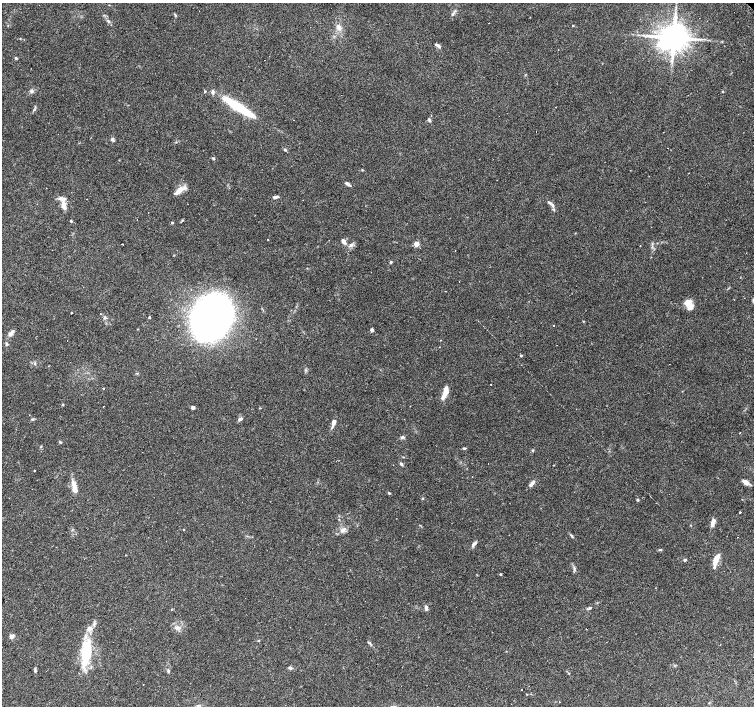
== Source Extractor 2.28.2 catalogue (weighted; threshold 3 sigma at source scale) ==
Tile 7 of 4 x 4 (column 3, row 2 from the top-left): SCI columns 3012-4514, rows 3030-4437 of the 6018 x 5993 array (HDU 1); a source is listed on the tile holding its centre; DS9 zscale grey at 2 x 2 block average (1 PNG px = mean of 2 x 2 image px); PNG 756 x 708 px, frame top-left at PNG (2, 3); no overlay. Shown black and unused: <1% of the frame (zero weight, under 2 of 3 exposures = <1% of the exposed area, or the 3 px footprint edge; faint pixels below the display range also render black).
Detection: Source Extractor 2.28.2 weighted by HDU 2 'WHT'; one run over the whole footprint, this tile lists its part. Background 0.067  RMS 0.0058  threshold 0.0263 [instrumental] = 3 sigma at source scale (4.5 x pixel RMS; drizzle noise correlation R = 1.50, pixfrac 1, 0.0396/0.0396 arcsec/px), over >= 5 px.
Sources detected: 110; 9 cosmic-ray / hot-pixel residue — not listed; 7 inside a brighter listed object's ellipse — not listed separately; the other 94 listed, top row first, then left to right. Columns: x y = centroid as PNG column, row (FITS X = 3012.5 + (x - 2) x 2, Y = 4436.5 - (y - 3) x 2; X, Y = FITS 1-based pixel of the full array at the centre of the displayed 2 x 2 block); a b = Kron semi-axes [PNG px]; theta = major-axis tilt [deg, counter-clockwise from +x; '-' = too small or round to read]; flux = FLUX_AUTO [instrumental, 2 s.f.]
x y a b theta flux
452 14 5 3 - 2.1
175 15 5 2 - 1.2
108 21 6 3 -37 2.3
573 25 3 2 - 0.79
339 27 10 5 -67 7.1
673 37 8 7 - 2400
439 46 6 4 -60 3.2
558 50 2 2 - 0.67
16 58 3 3 - 1.6
31 91 5 4 - 3.2
722 91 3 2 - 0.91
237 106 44 8 -33 58
555 107 2 2 - 0.54
429 120 5 3 - 1.9
536 132 2 2 - 0.75
112 140 6 4 -60 2.8
285 150 4 3 - 2
213 158 4 3 - 1.3
347 184 6 3 -31 3.8
177 192 17 7 45 11
275 197 7 3 16 3.2
87 199 2 2 - 1.5
303 200 2 2 - 0.62
552 205 8 3 -58 4.2
64 206 12 6 -81 8.6
182 220 3 2 - 1.1
71 221 3 3 - 1.5
172 222 3 3 - 1.4
268 240 2 2 - 0.59
343 241 6 3 -48 6.3
123 244 2 2 - 2
416 244 3 3 - 15
351 245 7 5 28 4.2
640 246 2 2 - 0.73
455 250 2 2 - 0.79
391 262 3 3 - 1.7
688 303 9 8 - 13
72 313 2 2 - 4.6
149 317 3 2 - 1.2
212 317 26 21 60 1000
105 318 4 4 - 2.2
554 325 2 2 - 5.3
372 330 3 2 - 4.9
10 334 7 5 38 4.7
7 344 5 3 - 2
521 356 3 3 - 1.3
491 384 2 2 - 2.1
103 388 2 2 - 1.4
445 392 16 5 73 14
63 405 3 3 - 1.2
103 407 2 2 - 2.2
193 407 3 3 - 5.9
32 419 3 3 - 1.5
240 419 7 4 15 2.8
334 422 6 4 73 7.4
402 437 5 4 - 2.8
60 442 4 3 - 1.6
41 447 2 2 - 0.82
464 448 4 3 - 1.6
533 450 3 3 - 1.3
401 464 7 3 -49 2
34 471 2 2 - 0.9
472 476 2 2 - 0.67
746 482 8 4 -26 7.7
532 484 10 4 53 4.7
74 485 11 6 -69 11
389 493 4 3 - 1.3
423 498 3 3 - 0.89
637 500 4 3 - 1.2
740 512 2 2 - 3.6
713 522 10 4 74 7
183 530 3 2 - 0.64
343 530 6 5 - 4.8
572 536 5 2 - 1.6
474 544 7 4 45 4.2
660 550 6 2 9 1.2
685 560 4 3 - 1.7
715 560 9 5 75 16
501 574 2 2 - 3.1
426 608 5 3 - 4.5
589 608 7 3 24 2.3
177 628 8 4 16 4.3
11 636 5 4 - 5.2
258 641 3 2 - 0.88
370 644 8 2 -45 2.1
720 645 2 2 - 0.72
86 652 27 11 86 65
290 668 5 3 - 2.4
35 670 5 3 - 2.2
168 671 4 3 - 1.9
734 681 2 2 - 0.81
522 690 2 2 - 0.68
559 702 2 2 - 1.1
198 706 7 4 23 4.5
Isophote crosses this tile's border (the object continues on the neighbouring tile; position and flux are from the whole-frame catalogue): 1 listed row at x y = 198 706
Diffuse or blended objects may show on this block-average render without a row.